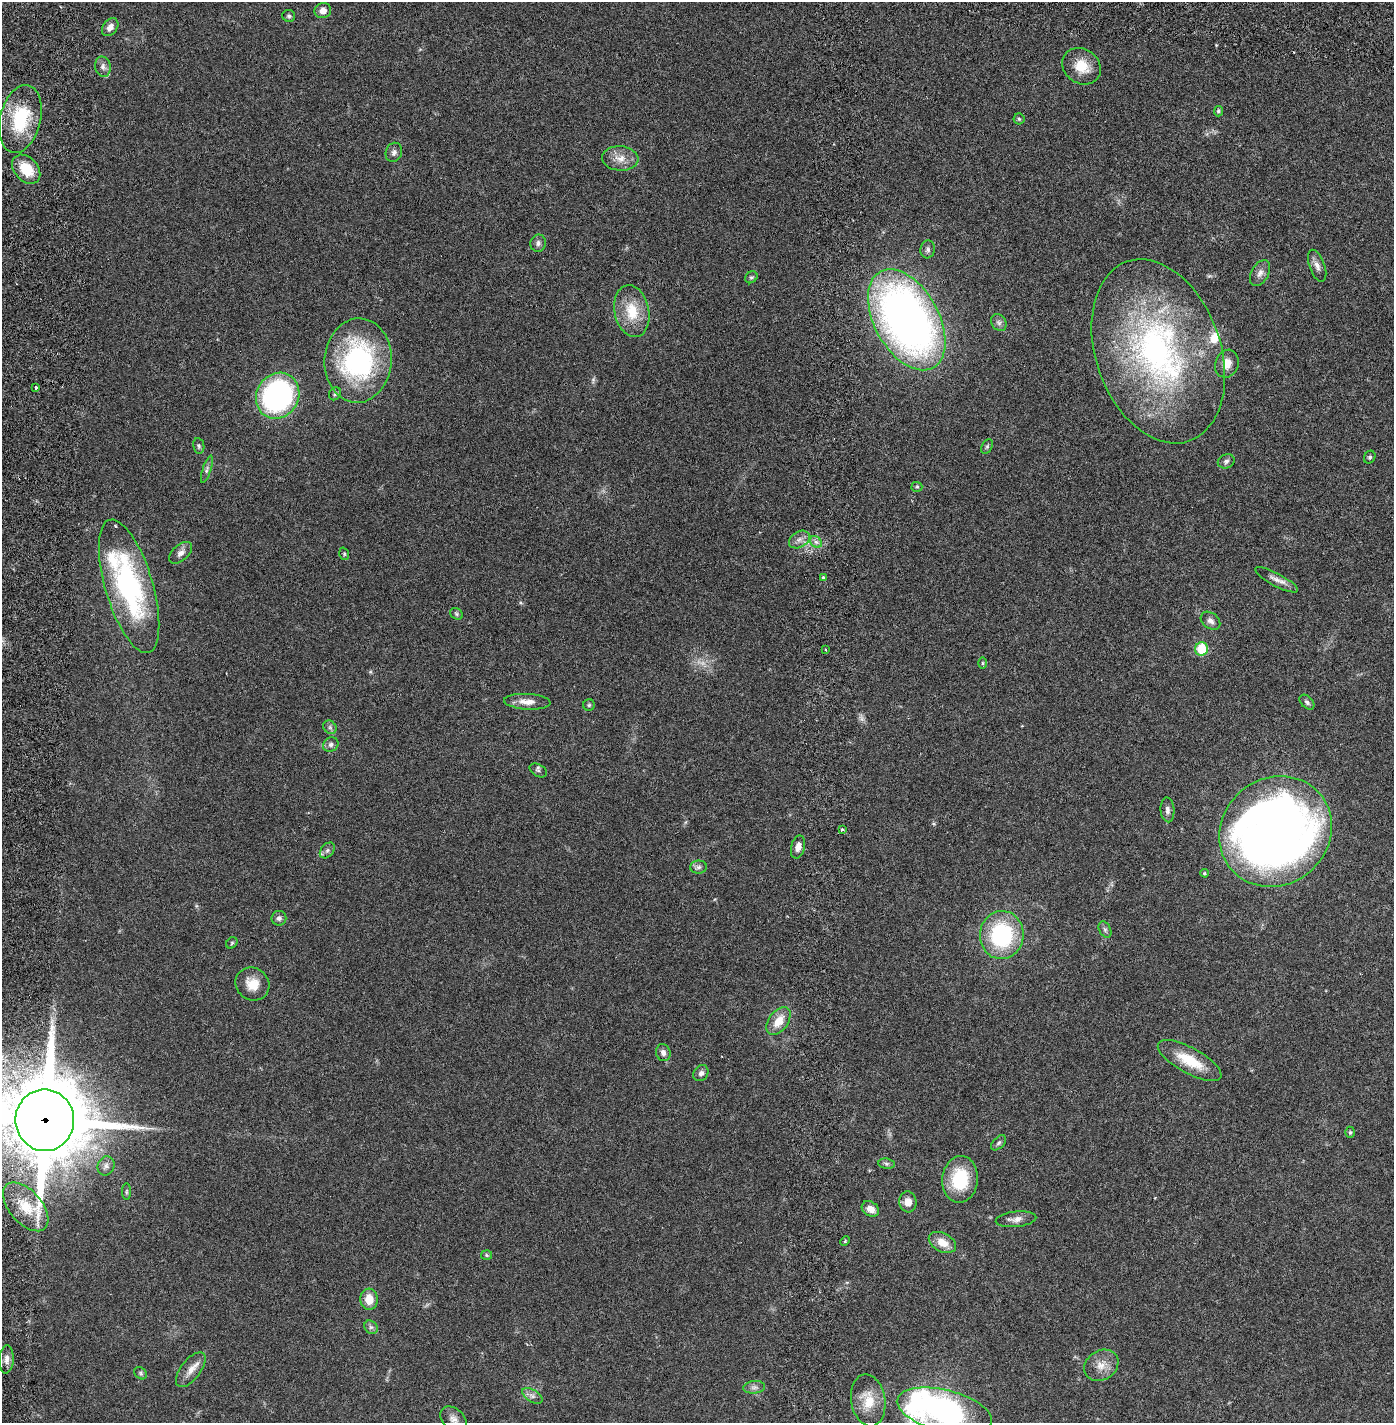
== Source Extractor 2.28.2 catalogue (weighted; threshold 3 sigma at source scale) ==
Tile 6 of 4 x 4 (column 2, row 2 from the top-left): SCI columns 1496-2887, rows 2930-4350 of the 5884 x 5856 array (HDU 1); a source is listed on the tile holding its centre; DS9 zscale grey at full resolution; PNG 1396 x 1425 px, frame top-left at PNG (2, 2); each listed source drawn as its Kron ellipse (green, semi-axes under 4 px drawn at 4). Shown black and unused: <1% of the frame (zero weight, under 2 of 6 exposures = <1% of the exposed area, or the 3 px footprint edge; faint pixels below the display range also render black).
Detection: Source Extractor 2.28.2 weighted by HDU 2 'WHT'; one run over the whole footprint, this tile lists its part. Background 0.0212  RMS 0.0033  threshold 0.0135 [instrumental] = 3 sigma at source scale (4.09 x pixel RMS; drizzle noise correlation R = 1.36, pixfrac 0.8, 0.05/0.05 arcsec/px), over >= 5 px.
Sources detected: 97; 3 too faint to see at this stretch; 1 inside a brighter object's white glare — neither listed nor drawn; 3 inside a brighter listed object's ellipse — not listed separately; the other 90 listed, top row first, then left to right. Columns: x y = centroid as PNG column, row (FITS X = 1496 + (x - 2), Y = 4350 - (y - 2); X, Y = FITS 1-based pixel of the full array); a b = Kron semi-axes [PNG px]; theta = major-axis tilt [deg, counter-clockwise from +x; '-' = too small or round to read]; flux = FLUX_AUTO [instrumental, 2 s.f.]
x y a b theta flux
323 11 8 7 - 1.3
289 16 6 6 - 0.37
110 27 10 7 51 1.3
1082 66 20 17 -36 4.3
103 67 10 8 -78 0.96
1218 111 5 4 - 0.38
20 119 34 20 76 12
1019 119 5 5 - 0.3
394 152 10 8 70 0.72
620 158 18 12 -5 2.3
26 169 16 11 -47 4.7
538 243 8 8 - 0.66
928 249 9 7 82 0.61
1317 266 17 7 -70 1.2
1260 273 14 8 61 1.2
751 277 6 5 - 0.36
632 311 26 17 -78 5.9
907 320 55 32 -61 120
999 323 9 7 -57 0.64
1158 351 95 62 -71 67
358 360 42 33 85 32
1227 364 14 11 70 2.1
36 387 3 3 - 0.71
335 394 7 5 59 0.38
278 396 24 21 59 43
199 446 8 5 -81 0.42
987 446 8 5 63 0.4
1370 457 6 5 - 0.38
1226 461 8 7 - 0.59
207 469 14 4 72 0.61
917 487 5 5 - 0.28
799 540 11 8 32 1.1
816 542 6 5 - 0.54
181 553 14 8 42 1.2
344 554 6 4 -71 0.27
823 577 3 3 - 0.28
1276 580 24 6 -28 1.4
129 586 69 24 -73 35
456 614 7 5 -37 0.36
1210 621 11 7 -38 0.92
1201 649 7 6 - 7
825 650 4 3 - 0.22
982 663 6 4 90 0.26
527 702 23 8 -3 2
1307 702 9 6 -45 0.48
589 705 5 5 - 0.34
330 727 7 6 - 0.46
331 745 8 6 30 0.67
538 770 9 6 -29 0.49
1167 810 12 7 -86 0.85
842 829 4 2 - 0.33
1276 831 58 53 41 220
798 847 11 7 76 1.2
327 850 9 6 49 0.55
699 867 8 6 1 0.62
1205 873 4 3 - 0.28
279 918 7 7 - 0.65
1105 929 8 5 -63 0.5
1002 935 24 22 85 20
232 943 6 5 - 0.27
252 984 17 16 - 3.4
778 1021 16 9 54 3
663 1053 8 7 - 0.89
1190 1060 35 12 -29 6.6
701 1073 8 7 - 0.71
45 1120 31 29 -84 2400
1350 1132 5 4 - 0.28
999 1143 9 5 45 0.47
886 1164 8 5 -8 0.45
106 1166 10 8 67 0.8
960 1179 23 18 85 9.1
126 1192 8 4 90 0.28
908 1202 10 8 -83 1.7
26 1207 29 16 -49 6.2
870 1209 9 7 -31 1.6
1016 1219 20 7 6 1.5
845 1241 5 3 - 0.25
942 1242 14 9 -27 2.5
486 1255 5 5 - 0.27
369 1299 10 8 -86 3
371 1327 7 6 - 0.5
6 1359 14 7 87 1.1
1101 1365 18 14 32 2.6
191 1370 21 9 53 2
141 1373 7 5 -39 0.37
754 1387 11 6 5 0.78
532 1396 11 6 -32 0.83
868 1400 26 17 -80 4.6
944 1411 49 21 -14 61
454 1419 15 10 -41 1.4
Overlapping masked pixels (flux is a lower limit): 1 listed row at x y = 45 1120
Isophote crosses this tile's border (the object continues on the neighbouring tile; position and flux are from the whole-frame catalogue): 3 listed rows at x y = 45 1120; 944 1411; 454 1419